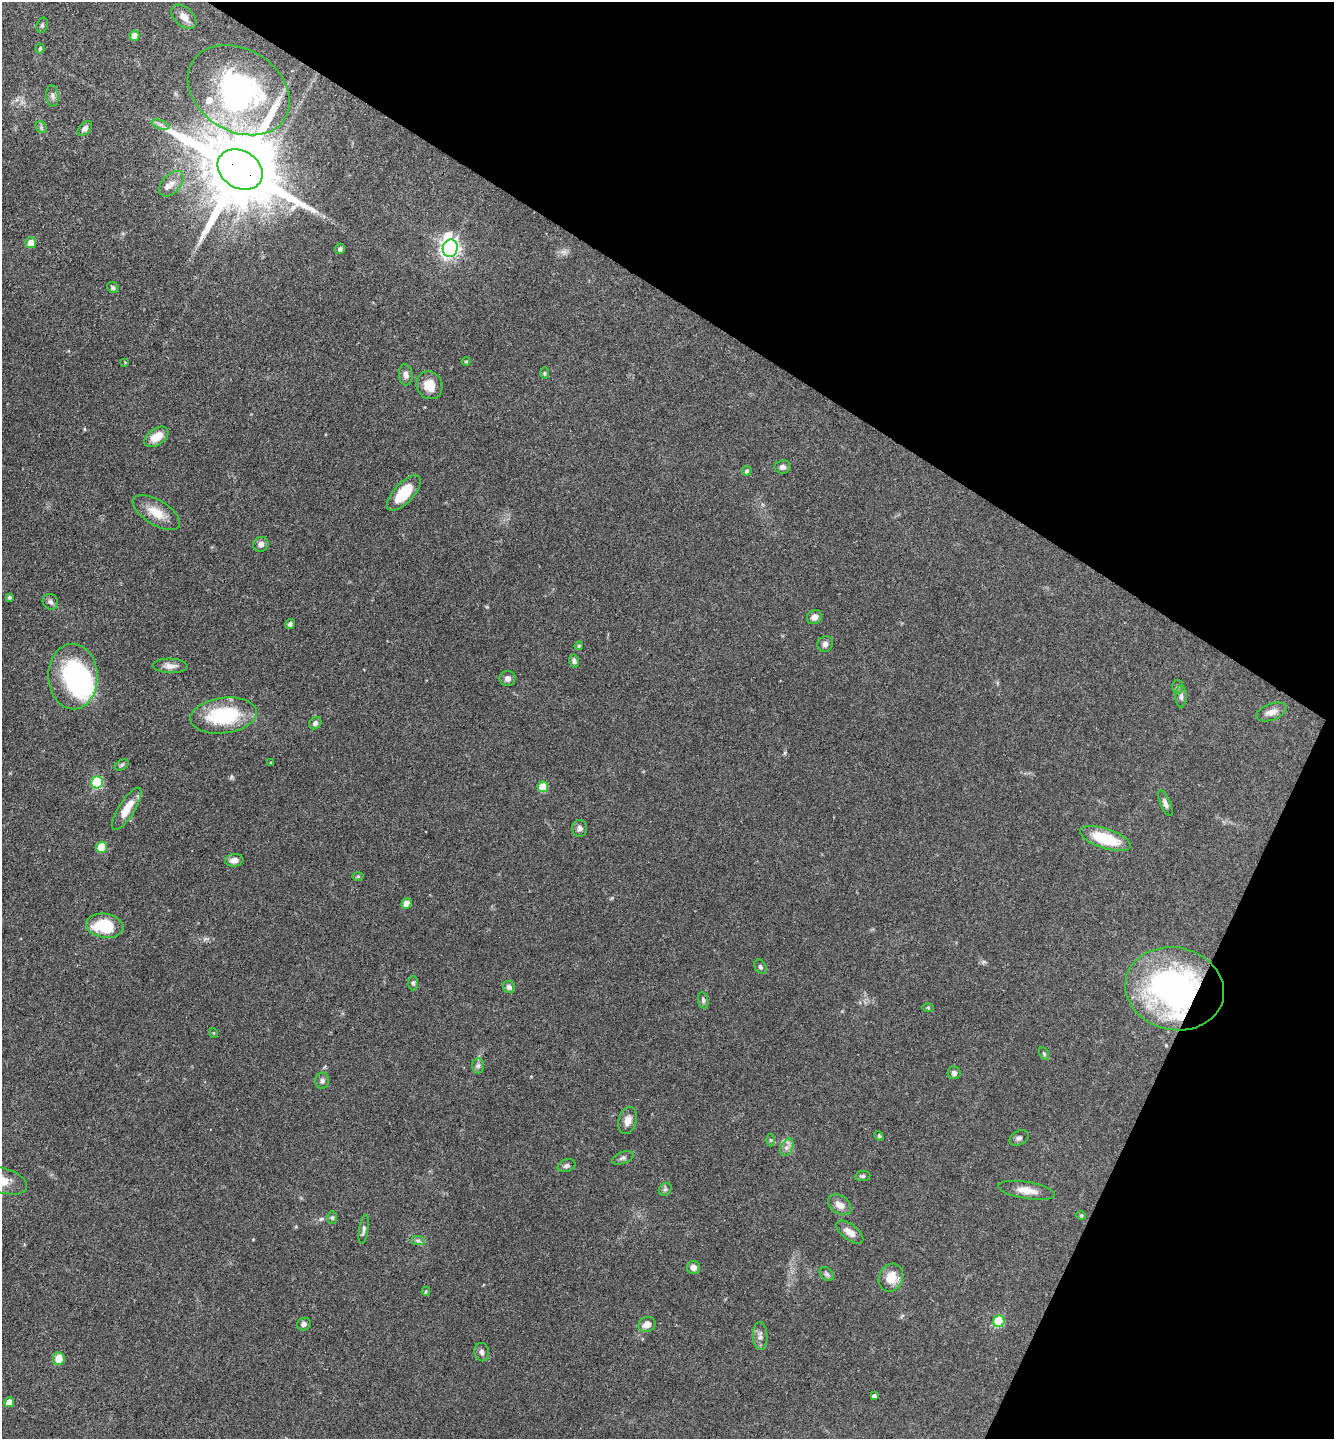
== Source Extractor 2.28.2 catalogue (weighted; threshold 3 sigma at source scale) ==
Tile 8 of 4 x 4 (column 4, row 2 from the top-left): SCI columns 4143-5474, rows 2874-4310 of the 5758 x 5749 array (HDU 1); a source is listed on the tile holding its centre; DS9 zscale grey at full resolution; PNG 1336 x 1441 px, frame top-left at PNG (2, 2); each listed source drawn as its Kron ellipse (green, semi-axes under 4 px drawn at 4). Shown black and unused: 28% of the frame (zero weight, under 3 of 4 exposures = <1% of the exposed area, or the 3 px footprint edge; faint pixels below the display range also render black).
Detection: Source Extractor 2.28.2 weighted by HDU 2 'WHT'; one run over the whole footprint, this tile lists its part. Background 0.0909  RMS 0.0041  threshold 0.0183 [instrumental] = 3 sigma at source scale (4.5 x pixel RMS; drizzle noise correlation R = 1.50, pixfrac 1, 0.05/0.05 arcsec/px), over >= 5 px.
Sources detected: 99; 1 too faint to see at this stretch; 2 inside a brighter object's white glare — neither listed nor drawn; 2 inside a brighter listed object's ellipse — not listed separately; the other 94 listed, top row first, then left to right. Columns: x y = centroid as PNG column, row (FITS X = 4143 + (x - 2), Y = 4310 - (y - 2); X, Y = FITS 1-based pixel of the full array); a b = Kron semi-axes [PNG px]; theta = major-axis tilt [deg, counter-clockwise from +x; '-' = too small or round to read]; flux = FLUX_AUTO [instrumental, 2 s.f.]
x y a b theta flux
184 17 15 9 -43 3.2
42 25 8 5 74 0.78
134 36 5 5 - 3.7
40 49 5 4 - 0.55
239 90 54 41 -32 89
52 96 11 6 -85 1.4
160 124 9 4 -19 1.1
41 127 6 5 - 0.8
85 129 9 5 44 1.4
240 169 24 18 -32 6100
171 184 15 9 48 3.4
31 243 5 5 - 3.9
450 248 9 7 81 190
340 249 5 5 - 1.2
113 287 6 5 - 0.82
466 361 4 4 - 0.39
125 362 3 2 - 0.31
544 373 6 4 90 0.49
406 375 10 7 -86 1.6
429 385 14 12 -62 5.5
156 437 13 8 35 6.1
782 467 8 6 6 1.2
747 471 5 5 - 0.75
404 493 22 10 47 11
156 513 26 12 -32 6.9
261 544 8 7 - 1.8
10 597 4 4 - 0.76
50 602 8 7 - 1.3
814 617 8 7 - 2.4
290 624 5 4 - 0.97
825 644 8 7 - 1.4
579 646 4 3 - 0.5
574 661 7 5 -78 0.95
170 666 17 7 -2 2.6
73 676 33 24 -88 55
508 678 8 7 - 1.7
1178 687 7 5 -89 0.8
1181 696 11 5 89 1.4
1271 712 16 8 21 2.9
224 716 33 17 7 29
315 723 7 5 47 1.2
271 763 4 3 - 0.48
122 765 7 5 28 0.69
97 782 6 6 - 30
543 787 5 5 - 12
1165 803 14 5 -66 1.5
127 809 24 8 58 6.8
580 828 8 7 - 1.4
1105 838 26 9 -19 16
101 847 5 5 - 12
234 860 9 6 7 2.4
358 876 6 4 1 0.47
406 904 5 5 - 4.3
105 926 19 12 -8 16
760 967 7 5 -63 0.85
413 983 7 5 90 0.85
509 987 6 6 - 1.6
1175 989 50 41 -12 110
703 1000 8 5 -81 0.9
928 1008 5 4 - 0.4
214 1033 5 3 - 0.34
1044 1054 7 4 -63 0.54
478 1066 7 6 - 1.1
954 1073 6 6 - 1.3
322 1081 8 7 - 1.2
628 1120 14 8 75 3.3
879 1136 5 4 - 0.5
1019 1138 10 7 28 1.3
771 1140 6 4 -90 0.55
787 1147 9 6 64 1.7
623 1158 11 5 23 1.2
566 1166 9 6 22 1.1
863 1176 8 5 7 0.78
3 1181 24 12 -16 7.7
665 1189 7 5 44 0.88
1027 1190 29 8 -9 5
840 1205 13 9 -34 3.2
1081 1215 5 4 - 0.45
332 1218 6 5 - 0.68
364 1229 14 4 81 1.3
850 1232 16 7 -37 3.8
418 1241 7 4 -1 0.86
693 1267 7 6 - 2
827 1274 8 6 -47 1
891 1278 14 12 69 6.8
426 1291 4 3 - 0.47
999 1321 6 5 - 23
304 1324 7 6 - 1.3
647 1324 9 7 28 3.1
760 1336 14 7 -89 2
482 1352 9 7 -77 1.6
59 1359 6 6 - 5.9
874 1396 4 4 - 1.3
9 1402 5 5 - 4.4
Overlapping masked pixels (flux is a lower limit): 2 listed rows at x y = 240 169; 1175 989
Isophote crosses this tile's border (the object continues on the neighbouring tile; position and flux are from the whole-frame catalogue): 1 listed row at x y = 3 1181